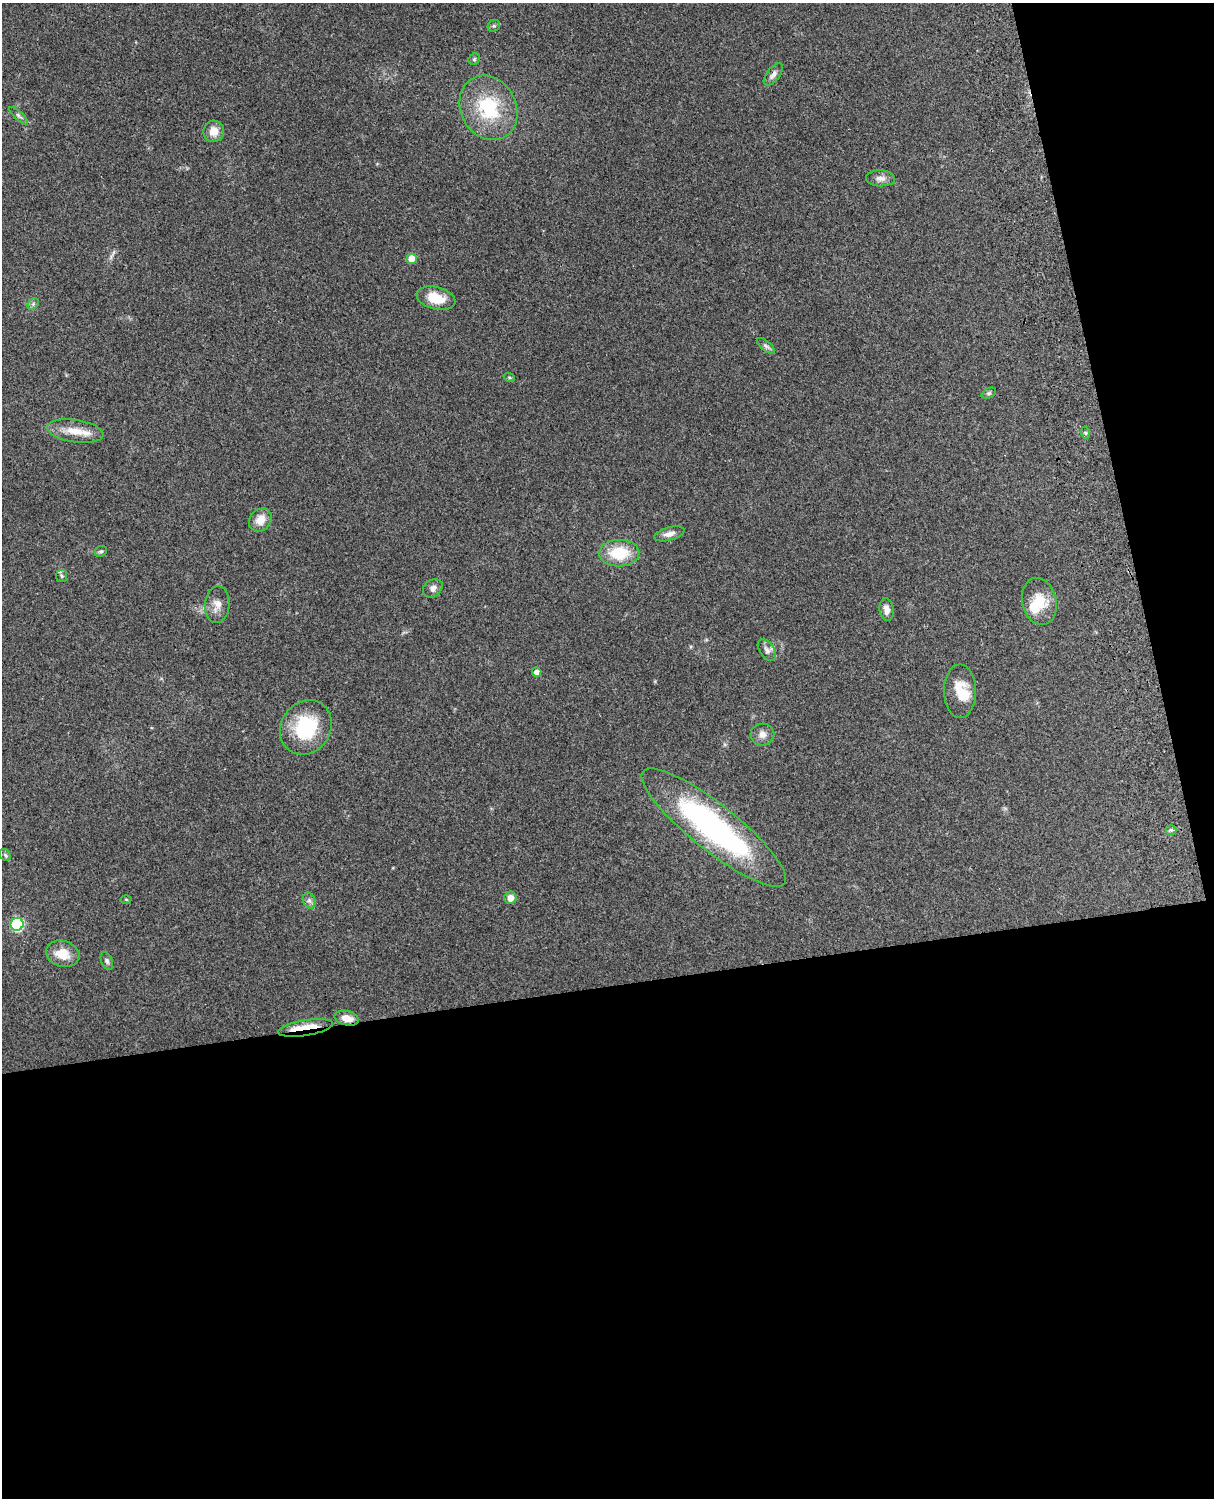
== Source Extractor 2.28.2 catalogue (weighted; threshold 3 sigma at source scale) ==
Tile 12 of 4 x 3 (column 4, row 3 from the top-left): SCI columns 3757-4968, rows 164-1659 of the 5089 x 4928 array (HDU 1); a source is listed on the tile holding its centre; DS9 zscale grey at full resolution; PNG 1216 x 1500 px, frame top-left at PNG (2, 3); each listed source drawn as its Kron ellipse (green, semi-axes under 4 px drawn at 4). Shown black and unused: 39% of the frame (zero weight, under 3 of 4 exposures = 6% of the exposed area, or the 3 px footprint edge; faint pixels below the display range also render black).
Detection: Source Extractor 2.28.2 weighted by HDU 2 'WHT'; one run over the whole footprint, this tile lists its part. Background 0.258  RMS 0.0089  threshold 0.0398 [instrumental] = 3 sigma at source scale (4.5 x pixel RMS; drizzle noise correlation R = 1.50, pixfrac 1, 0.05/0.05 arcsec/px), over >= 5 px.
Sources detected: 44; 1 inside a brighter object's white glare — neither listed nor drawn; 3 inside a brighter listed object's ellipse — not listed separately; the other 40 listed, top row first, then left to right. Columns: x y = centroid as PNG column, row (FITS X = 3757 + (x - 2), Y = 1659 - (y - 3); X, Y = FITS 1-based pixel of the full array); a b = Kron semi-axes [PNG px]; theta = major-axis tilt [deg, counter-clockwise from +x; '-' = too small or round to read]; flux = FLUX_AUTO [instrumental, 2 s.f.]
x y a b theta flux
494 26 6 5 - 1.7
474 59 6 5 - 1.4
773 74 13 6 52 4.2
488 108 33 27 -63 57
19 116 12 4 -42 2.3
214 131 11 10 - 9.4
880 178 14 8 -2 5.3
412 259 5 5 - 13
436 298 20 11 -14 19
33 304 6 5 - 1.7
766 346 11 5 -39 2.4
509 377 6 3 -19 1
989 393 8 5 25 1.7
75 431 28 11 -9 16
1086 433 6 4 -70 1.3
260 520 12 10 47 10
669 534 15 6 15 5.5
101 551 6 5 - 1.7
619 553 20 13 2 31
62 576 6 5 - 1.5
433 588 10 8 38 4.2
1039 601 24 17 -76 21
217 604 18 12 84 8.3
887 610 11 7 -82 5.9
767 650 12 7 -56 4
537 672 5 4 - 5
960 691 27 16 -90 19
306 727 28 24 54 55
762 734 12 11 - 5.6
714 828 90 23 -39 200
1171 830 5 5 - 1.5
5 855 6 5 - 1.6
510 898 6 6 - 6.6
126 899 5 3 - 0.81
309 901 8 6 -69 2.8
17 924 6 6 - 97
63 954 17 13 -18 16
107 961 9 5 -68 2.1
347 1018 12 7 -13 8.7
306 1028 28 7 9 20
Overlapping masked pixels (flux is a lower limit): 2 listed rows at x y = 347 1018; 306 1028